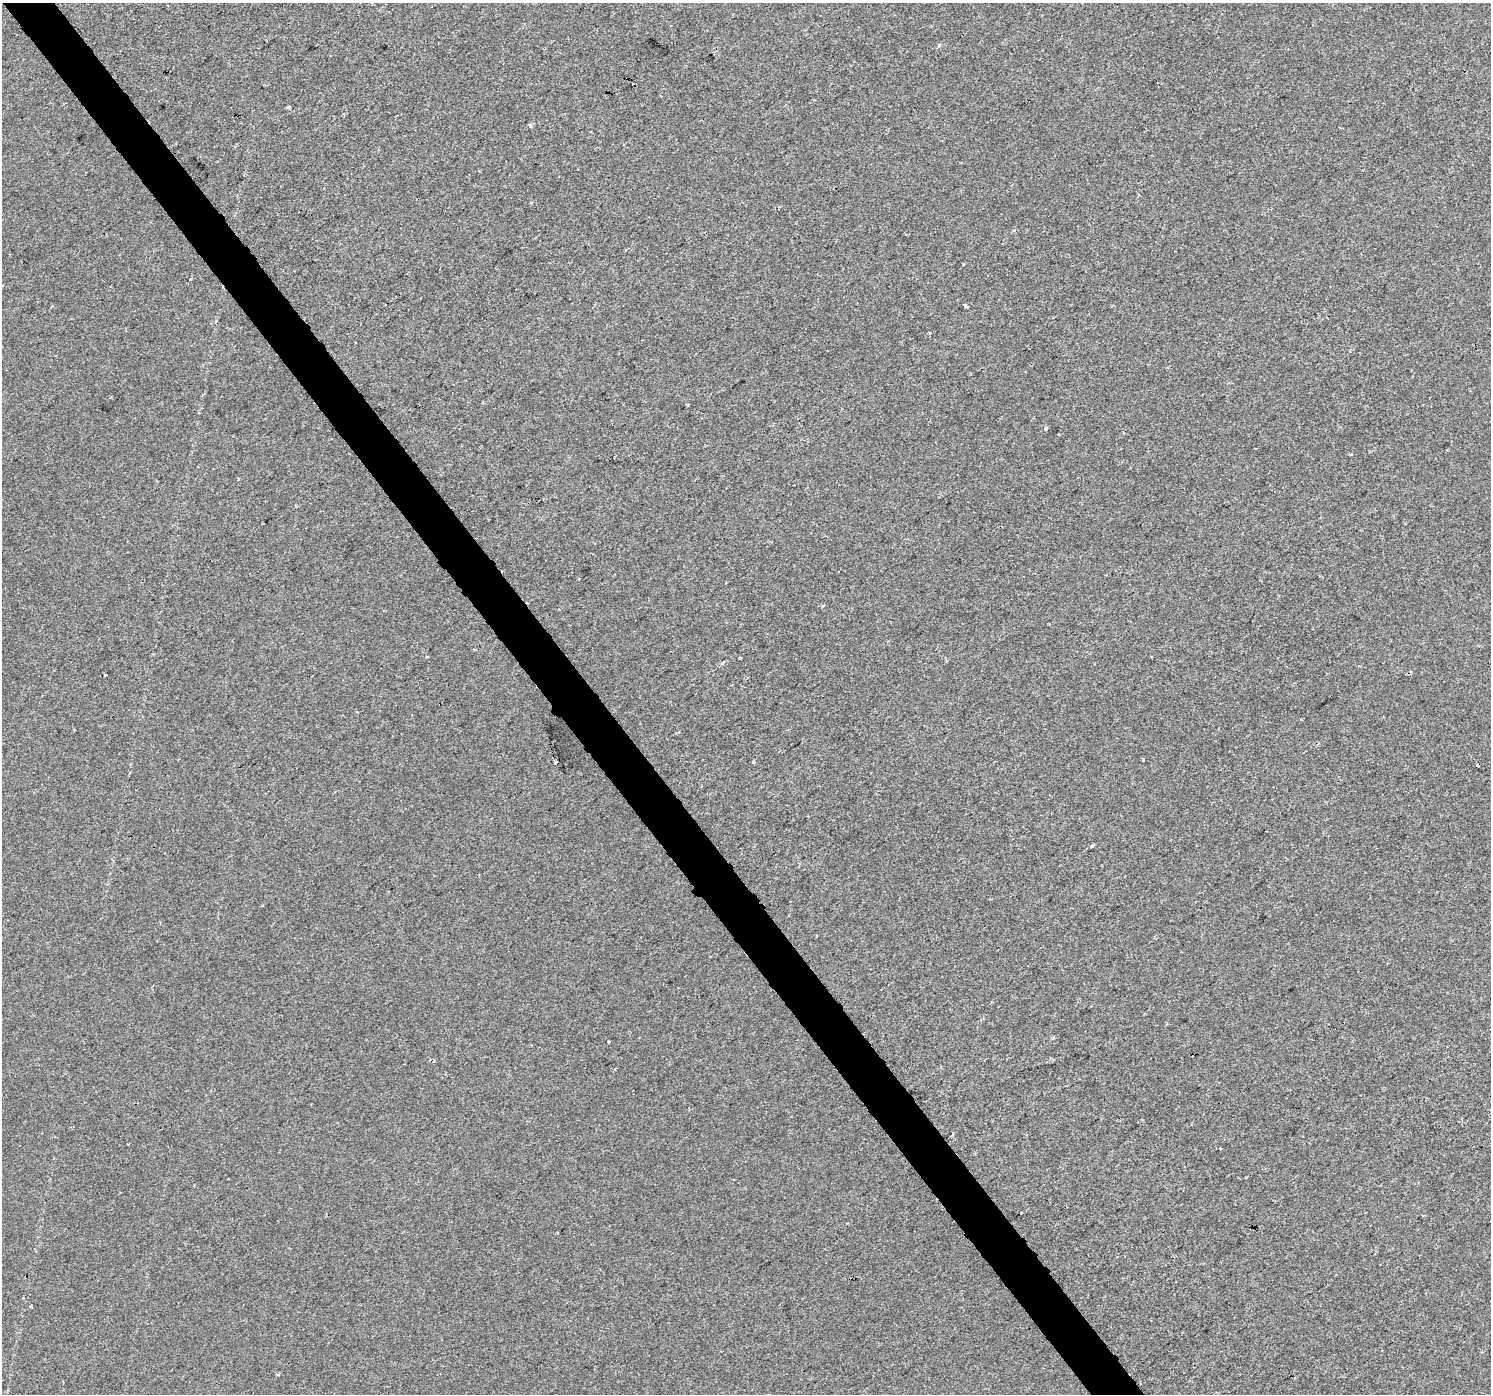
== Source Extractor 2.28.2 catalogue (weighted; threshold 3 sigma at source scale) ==
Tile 11 of 4 x 4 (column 3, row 3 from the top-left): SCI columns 2978-4466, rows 1522-2913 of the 5957 x 5890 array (HDU 1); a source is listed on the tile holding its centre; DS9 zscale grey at full resolution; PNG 1493 x 1396 px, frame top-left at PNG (2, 3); no overlay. Shown black and unused: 4% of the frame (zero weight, under 2 of 3 exposures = <1% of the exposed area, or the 3 px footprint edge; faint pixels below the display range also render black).
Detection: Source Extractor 2.28.2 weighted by HDU 2 'WHT'; one run over the whole footprint, this tile lists its part. Background 1.43e-04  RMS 0.0046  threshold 0.0205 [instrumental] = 3 sigma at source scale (4.5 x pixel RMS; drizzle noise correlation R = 1.50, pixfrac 1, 0.0396/0.0396 arcsec/px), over >= 5 px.
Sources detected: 22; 5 cosmic-ray / hot-pixel residue — not listed; the other 17 listed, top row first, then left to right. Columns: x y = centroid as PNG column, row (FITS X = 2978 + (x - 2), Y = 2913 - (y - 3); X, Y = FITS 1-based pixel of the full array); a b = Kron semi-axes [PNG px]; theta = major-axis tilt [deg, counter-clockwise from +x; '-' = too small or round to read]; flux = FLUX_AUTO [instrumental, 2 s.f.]
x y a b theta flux
289 108 3 3 - 1.1
531 203 4 3 - 0.41
190 279 3 3 - 1.7
965 306 4 3 - 0.92
930 333 3 3 - 0.52
1046 429 3 3 - 1.4
1350 454 3 3 - 0.75
739 658 4 3 - 0.41
105 675 4 2 - 0.95
1143 760 3 3 - 0.95
754 761 3 3 - 1
556 762 4 3 - 3.3
1092 846 4 3 - 3.2
608 1042 3 2 - 0.57
1220 1148 4 2 - 0.8
1021 1213 3 2 - 0.63
31 1306 3 3 - 4.7
Overlapping masked pixels (flux is a lower limit): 1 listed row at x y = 556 762